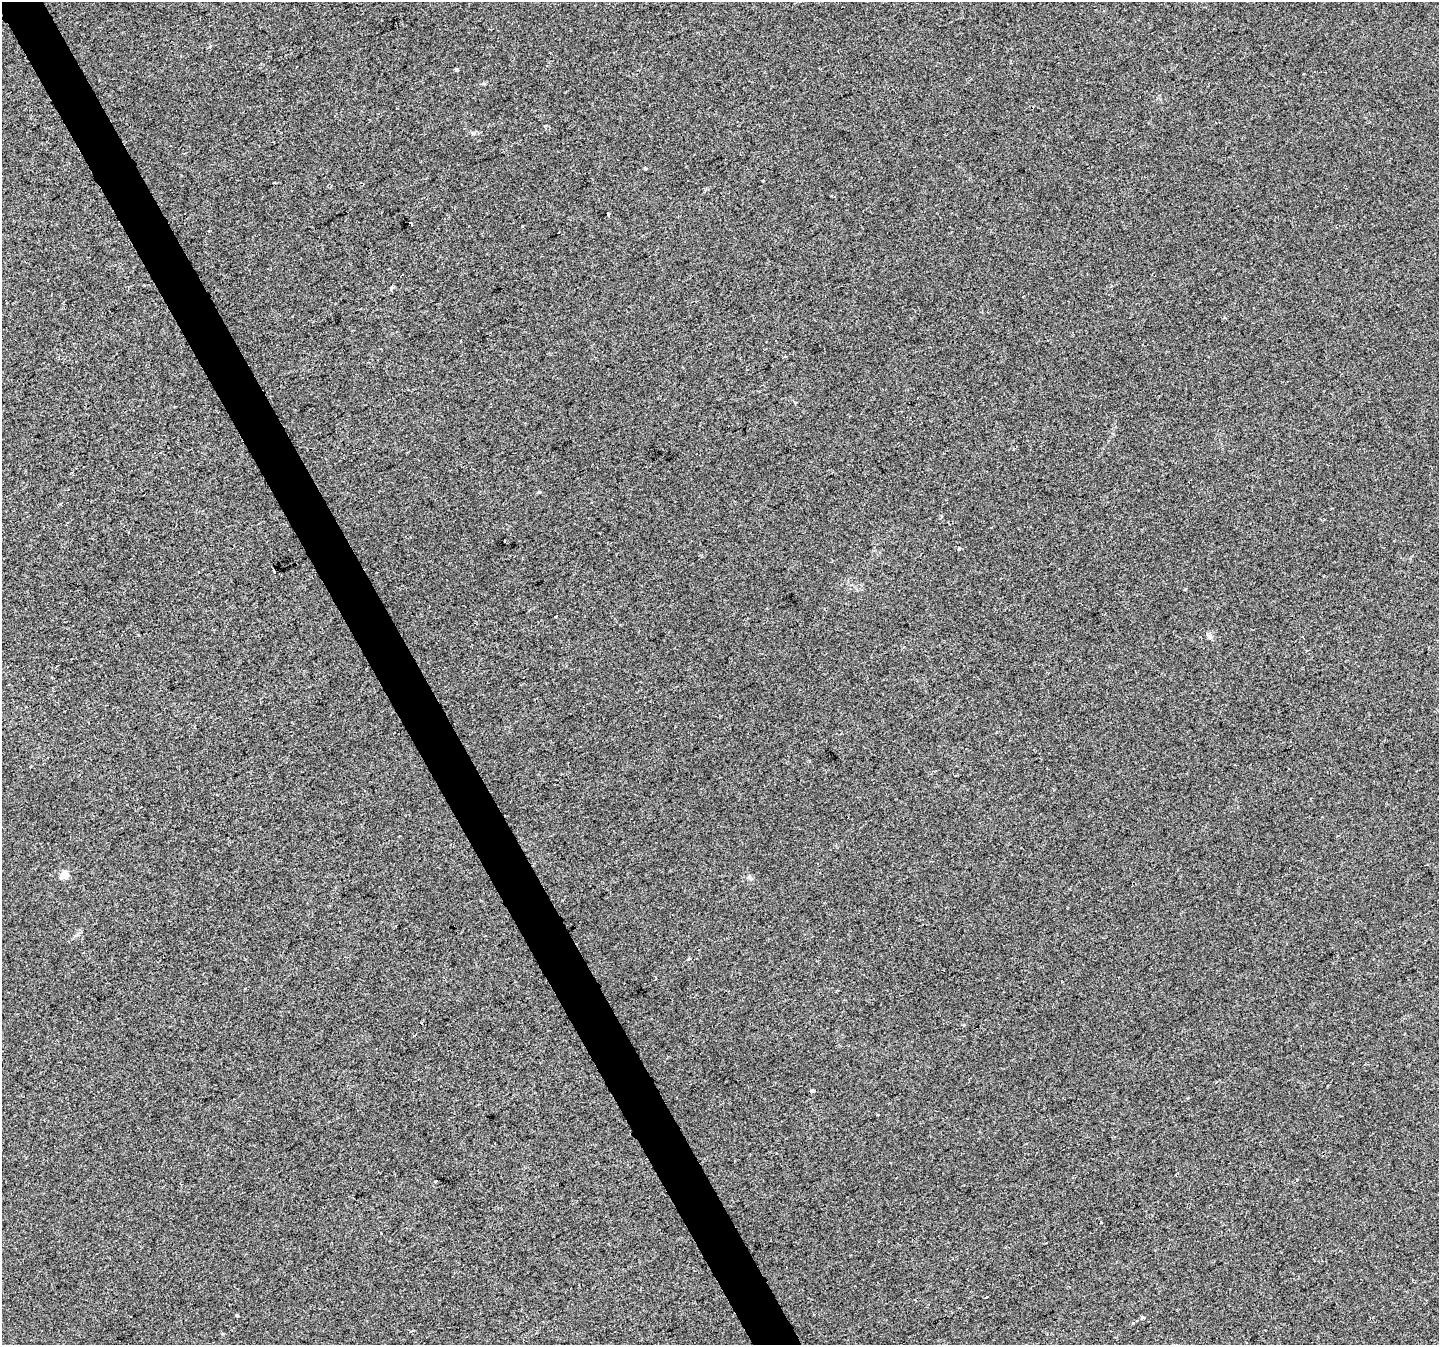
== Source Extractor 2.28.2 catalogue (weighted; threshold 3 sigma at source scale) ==
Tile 11 of 4 x 4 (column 3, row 3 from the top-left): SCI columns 2877-4313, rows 1444-2786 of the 5753 x 5632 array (HDU 1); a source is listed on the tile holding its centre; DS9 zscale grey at full resolution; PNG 1441 x 1347 px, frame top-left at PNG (2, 2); no overlay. Shown black and unused: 3% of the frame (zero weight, under 2 of 3 exposures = <1% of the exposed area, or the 3 px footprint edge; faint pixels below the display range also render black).
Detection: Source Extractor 2.28.2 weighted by HDU 2 'WHT'; one run over the whole footprint, this tile lists its part. Background 0.0138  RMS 0.0048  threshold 0.0217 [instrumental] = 3 sigma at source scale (4.5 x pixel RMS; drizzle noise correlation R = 1.50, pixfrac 1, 0.0396/0.0396 arcsec/px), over >= 5 px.
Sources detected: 24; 3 cosmic-ray / hot-pixel residue — not listed; the other 21 listed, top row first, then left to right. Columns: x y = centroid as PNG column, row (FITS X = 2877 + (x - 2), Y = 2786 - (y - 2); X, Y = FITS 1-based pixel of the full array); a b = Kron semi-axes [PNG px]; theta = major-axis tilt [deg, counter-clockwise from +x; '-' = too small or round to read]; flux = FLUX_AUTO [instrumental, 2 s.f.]
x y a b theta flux
456 69 6 3 16 0.82
646 168 3 3 - 2.4
763 180 2 2 - 0.46
608 214 4 3 - 3.2
411 224 4 3 - 6.8
402 275 3 3 - 1.1
795 403 4 3 - 0.43
539 492 4 3 - 0.46
504 541 3 2 - 0.58
959 548 3 3 - 3.8
1185 589 3 3 - 0.41
555 617 3 3 - 1.1
1210 636 7 6 - 1.4
64 875 5 4 - 12
813 1091 4 3 - 5.3
436 1181 3 2 - 0.76
1101 1222 3 2 - 0.65
381 1233 3 2 - 0.4
986 1297 5 2 - 1.2
237 1315 3 3 - 0.59
1143 1318 5 4 - 1.2
Unlisted compact peaks at least as high as the median listed source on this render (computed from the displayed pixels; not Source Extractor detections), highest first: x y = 1133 1323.